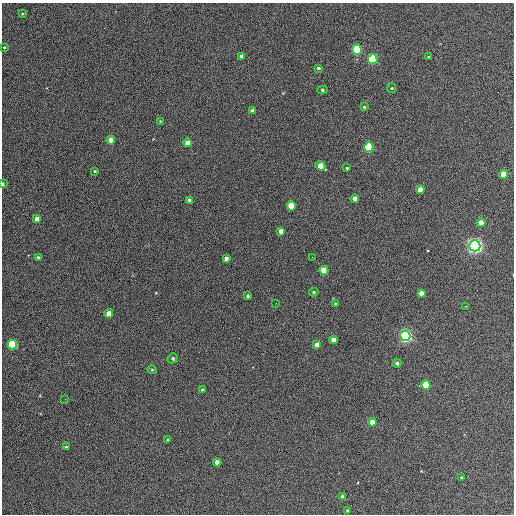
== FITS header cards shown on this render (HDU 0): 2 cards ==
NAXIS1  =                  512 / Axis length
NAXIS2  =                  512 / Axis length

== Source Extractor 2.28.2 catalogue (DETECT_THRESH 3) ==
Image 512 x 512 px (HDU 0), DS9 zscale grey, 1 PNG px = 1 image px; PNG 516 x 516 px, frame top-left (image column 1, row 512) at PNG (2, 3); each listed source drawn as its Kron ellipse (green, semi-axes under 4 px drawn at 4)
Background 398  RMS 21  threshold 64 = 3 sigma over >= 5 px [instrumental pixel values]
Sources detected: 56; all 56 listed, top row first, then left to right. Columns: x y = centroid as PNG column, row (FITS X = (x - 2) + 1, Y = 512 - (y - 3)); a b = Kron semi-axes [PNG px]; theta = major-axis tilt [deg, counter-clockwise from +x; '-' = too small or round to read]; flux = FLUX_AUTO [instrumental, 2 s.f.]
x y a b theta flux
22 14 4 3 - 1100
4 47 3 3 - 1200
357 50 5 5 - 88000
242 56 4 4 - 9300
428 57 4 3 - 1500
372 59 5 5 - 110000
318 68 3 3 - 2200
392 88 5 4 - 1600
322 90 5 4 - 2300
364 107 4 4 - 1500
252 111 4 4 - 6400
160 121 3 3 - 970
111 140 4 4 - 15000
187 143 4 4 - 12000
369 147 5 4 - 110000
320 166 5 4 - 20000
347 168 3 3 - 1300
95 171 3 3 - 1400
503 174 4 4 - 23000
3 184 4 2 - 3100
420 190 4 4 - 12000
355 199 4 4 - 8700
189 200 4 4 - 3200
291 206 4 4 - 39000
37 219 4 4 - 7300
481 223 4 4 - 15000
281 231 4 4 - 7300
475 246 5 5 - 680000
38 257 4 3 - 2400
312 257 2 2 - 750
226 259 4 4 - 5100
324 270 4 4 - 36000
314 292 4 4 - 1400
421 293 4 4 - 9500
248 296 4 3 - 2300
276 303 2 2 - 740
336 304 3 3 - 2100
466 306 2 2 - 1200
109 314 4 4 - 15000
405 336 5 5 - 430000
333 340 4 4 - 10000
12 345 5 4 - 96000
317 345 4 4 - 13000
173 358 5 5 - 2200
397 363 4 4 - 3800
152 370 5 4 - 1800
426 385 4 4 - 61000
202 390 4 3 - 1800
65 399 2 2 - 660
372 422 4 4 - 15000
167 440 4 3 - 1300
66 447 3 3 - 1500
217 462 4 4 - 9400
461 477 3 2 - 1200
342 497 4 4 - 5000
347 510 3 3 - 1600
At the frame edge (FLAGS 8, measured only in part): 1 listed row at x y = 3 184